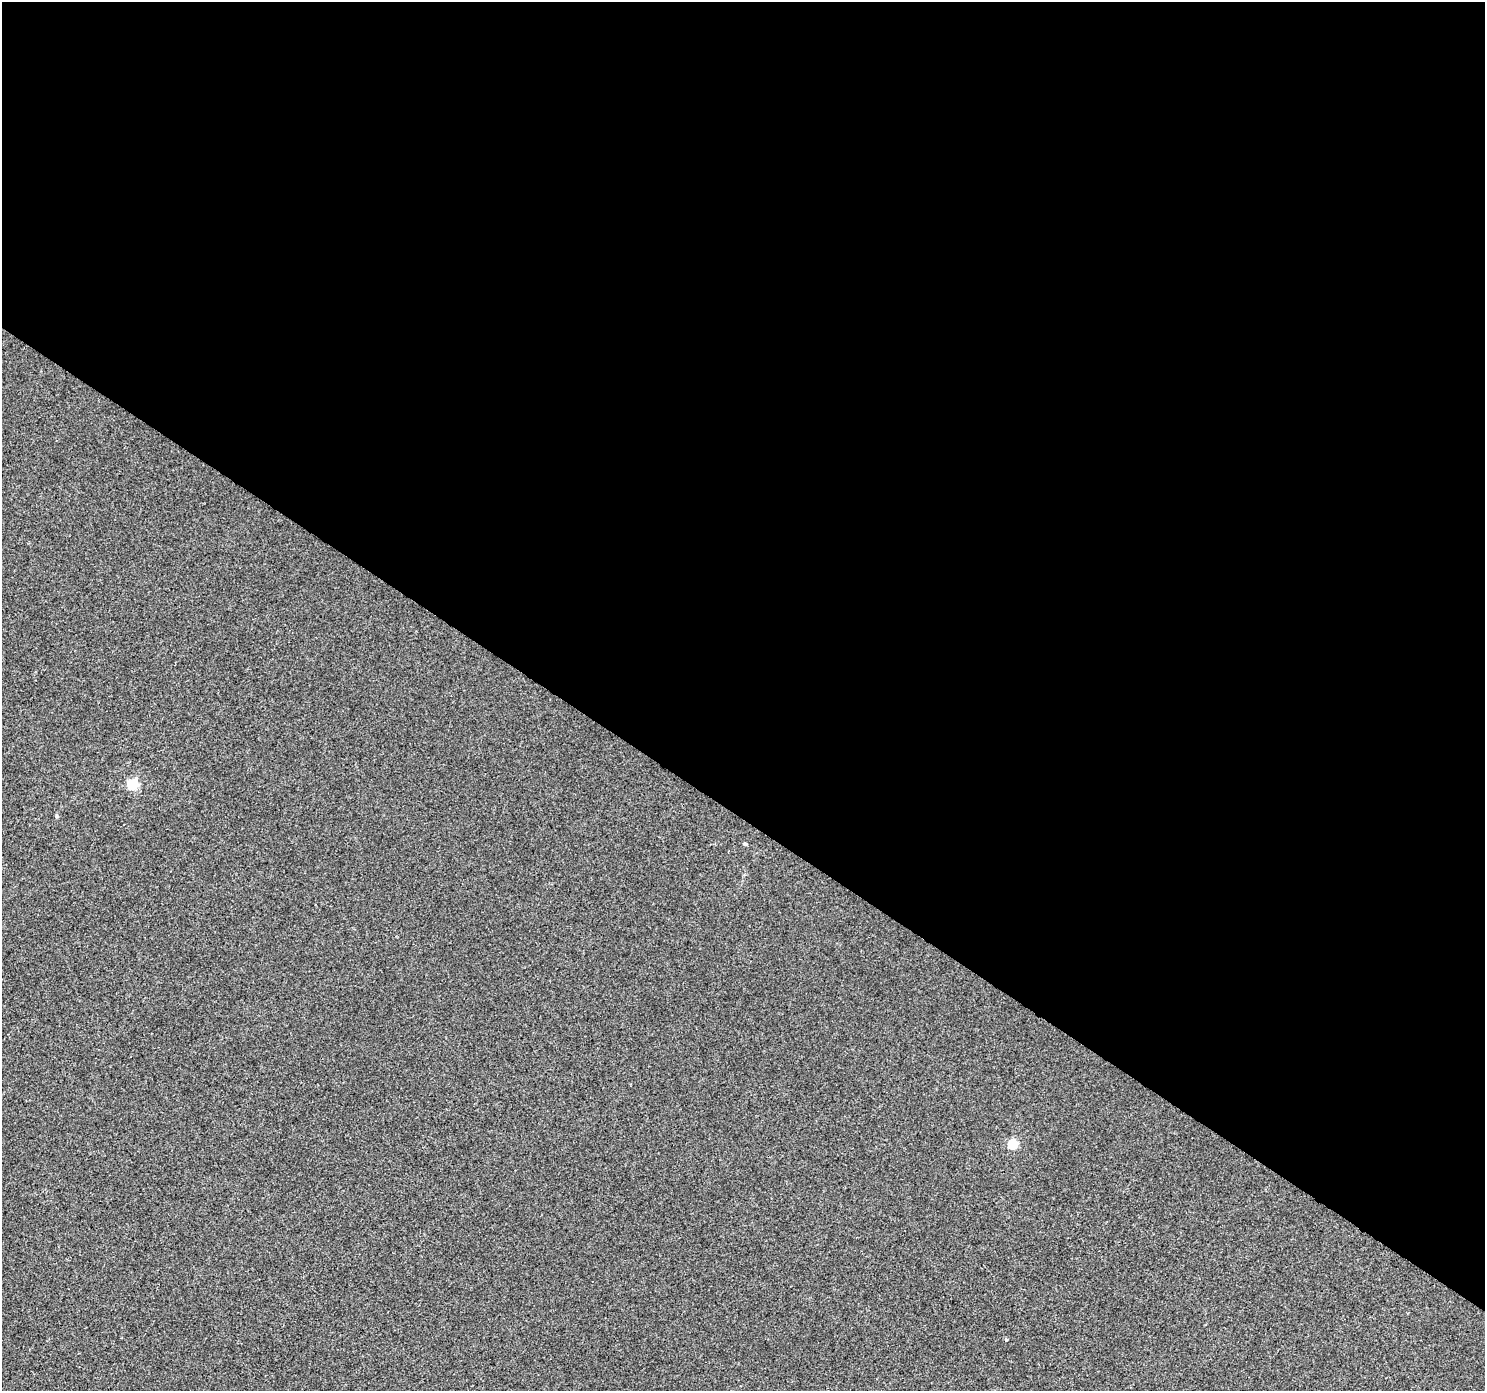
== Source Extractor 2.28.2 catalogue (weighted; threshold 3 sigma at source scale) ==
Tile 3 of 4 x 4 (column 3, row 1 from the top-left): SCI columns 2972-4454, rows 4418-5806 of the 5937 x 5990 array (HDU 1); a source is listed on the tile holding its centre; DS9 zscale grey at full resolution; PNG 1487 x 1393 px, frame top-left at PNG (2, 2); no overlay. Shown black and unused: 59% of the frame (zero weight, under 2 of 3 exposures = <1% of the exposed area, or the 3 px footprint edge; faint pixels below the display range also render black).
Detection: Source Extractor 2.28.2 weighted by HDU 2 'WHT'; one run over the whole footprint, this tile lists its part. Background -4.90e-04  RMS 0.0041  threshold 0.0185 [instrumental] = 3 sigma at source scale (4.5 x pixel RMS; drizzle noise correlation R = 1.50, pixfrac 1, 0.0396/0.0396 arcsec/px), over >= 5 px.
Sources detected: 3; all 3 listed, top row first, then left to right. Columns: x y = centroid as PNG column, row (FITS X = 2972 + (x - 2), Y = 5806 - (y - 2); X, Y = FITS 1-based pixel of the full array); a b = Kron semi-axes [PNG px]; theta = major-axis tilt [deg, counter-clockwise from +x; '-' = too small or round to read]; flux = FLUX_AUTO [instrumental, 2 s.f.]
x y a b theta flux
132 784 5 5 - 28
1013 1144 5 5 - 18
1006 1340 5 4 - 0.38